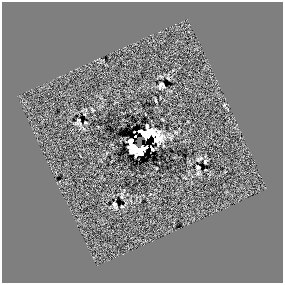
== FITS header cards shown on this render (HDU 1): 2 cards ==
NAXIS1  =                  281 /
NAXIS2  =                  281 /

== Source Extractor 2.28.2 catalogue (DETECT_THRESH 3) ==
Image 281 x 281 px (HDU 1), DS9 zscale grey, 1 PNG px = 1 image px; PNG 285 x 285 px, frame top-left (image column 1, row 281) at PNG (2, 2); no overlay
Background 0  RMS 36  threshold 108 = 3 sigma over >= 5 px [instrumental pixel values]
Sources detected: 21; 2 with non-positive FLUX_AUTO (blend fragments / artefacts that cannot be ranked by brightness) are not listed; the other 19 listed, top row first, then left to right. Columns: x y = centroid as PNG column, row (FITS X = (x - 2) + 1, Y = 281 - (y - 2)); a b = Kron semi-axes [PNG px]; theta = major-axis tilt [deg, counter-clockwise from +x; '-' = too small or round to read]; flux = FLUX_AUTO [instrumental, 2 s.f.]
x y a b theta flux
161 84 7 3 59 3400
164 86 3 3 - 1500
224 105 4 3 - 1900
92 109 4 2 - 2300
85 114 5 3 - 1800
78 120 7 3 67 3000
86 123 3 2 - 2000
149 132 7 5 88 4400
176 132 4 3 - 2300
135 136 3 2 - 1000
130 141 5 4 - 21000
152 148 5 2 - 2100
138 149 16 8 -1 74000
199 159 9 4 25 4500
205 162 4 3 - 2300
198 167 3 3 - 3100
122 197 6 3 -71 2000
115 205 7 3 -68 4400
122 206 3 2 - 1900
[2 non-positive-flux detections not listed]